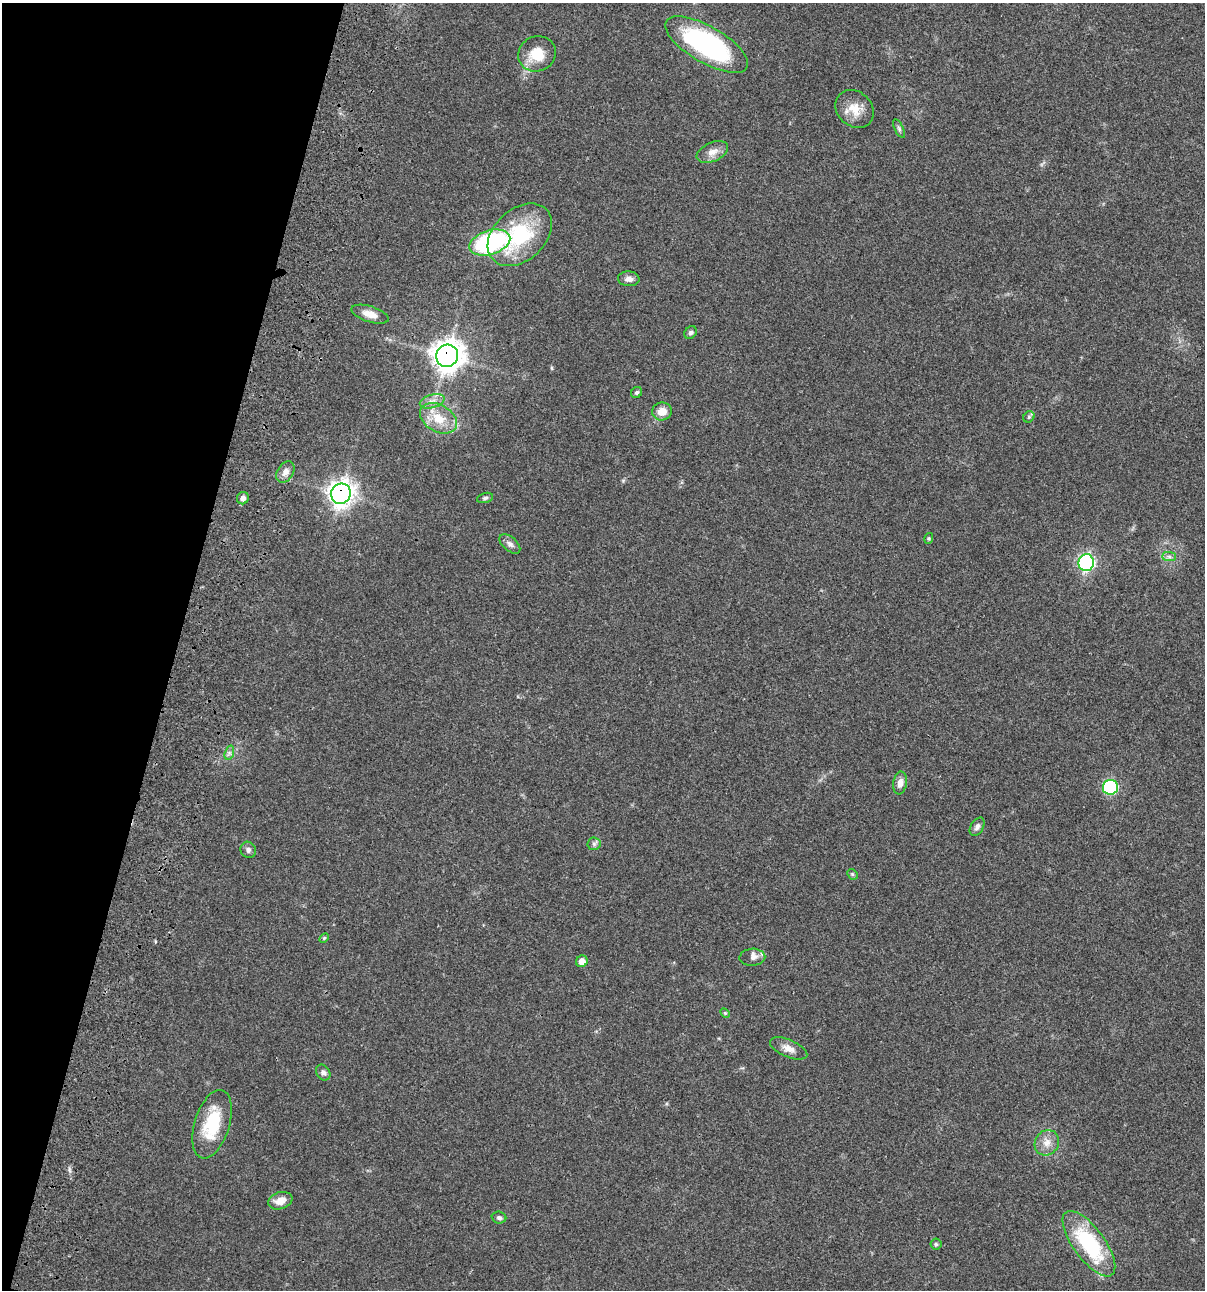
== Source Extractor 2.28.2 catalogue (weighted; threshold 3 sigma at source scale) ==
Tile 9 of 4 x 4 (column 1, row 3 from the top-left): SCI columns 234-1436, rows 1408-2695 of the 5404 x 5390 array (HDU 1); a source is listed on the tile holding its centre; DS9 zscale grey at full resolution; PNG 1207 x 1292 px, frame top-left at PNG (2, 3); each listed source drawn as its Kron ellipse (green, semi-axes under 4 px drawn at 4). Shown black and unused: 15% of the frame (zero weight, under 3 of 4 exposures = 9% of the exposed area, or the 3 px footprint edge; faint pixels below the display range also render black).
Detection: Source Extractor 2.28.2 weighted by HDU 2 'WHT'; one run over the whole footprint, this tile lists its part. Background 0.0467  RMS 0.0053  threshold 0.0237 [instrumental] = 3 sigma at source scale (4.5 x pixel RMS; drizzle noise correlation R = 1.50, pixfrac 1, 0.05/0.05 arcsec/px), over >= 5 px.
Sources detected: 43; all 43 listed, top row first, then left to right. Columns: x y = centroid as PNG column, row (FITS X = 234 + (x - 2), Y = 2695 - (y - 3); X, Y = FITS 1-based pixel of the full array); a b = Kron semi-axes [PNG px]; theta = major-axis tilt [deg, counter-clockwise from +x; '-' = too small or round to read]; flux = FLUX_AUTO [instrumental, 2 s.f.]
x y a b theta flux
707 45 47 18 -30 90
537 54 19 17 23 12
855 109 21 17 -44 8.6
899 129 10 4 -64 1.1
712 152 17 9 24 4.5
520 235 37 25 43 40
490 242 21 12 17 76
629 279 11 7 -4 2.5
370 314 19 8 -17 4.8
691 332 7 5 44 1.2
447 356 11 11 - 600
637 392 6 5 - 0.96
432 401 13 6 17 3
662 411 10 9 - 5.4
1029 417 6 5 - 0.8
438 418 20 13 -29 11
285 472 11 8 56 3
341 494 10 9 - 380
243 498 6 6 - 1.9
485 498 8 5 15 1
929 538 5 3 - 0.57
510 544 12 7 -41 2
1169 557 7 4 -1 1.2
1086 563 8 7 - 120
229 753 7 4 72 1.3
900 783 11 6 81 3.2
1110 787 7 7 - 57
977 827 10 6 59 1.8
594 844 6 6 - 1.2
248 850 8 7 - 1.6
852 874 6 4 -45 0.72
324 938 6 3 45 0.57
752 957 13 8 2 2.7
582 961 6 5 - 3.8
725 1013 5 4 - 0.59
789 1048 20 8 -23 4.1
323 1073 8 6 -57 1.8
212 1124 35 17 73 22
1047 1143 13 11 55 4.9
280 1201 12 8 17 4.8
499 1218 7 6 - 1.2
936 1244 5 5 - 0.83
1089 1244 39 15 -54 43
Overlapping masked pixels (flux is a lower limit): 2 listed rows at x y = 447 356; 341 494